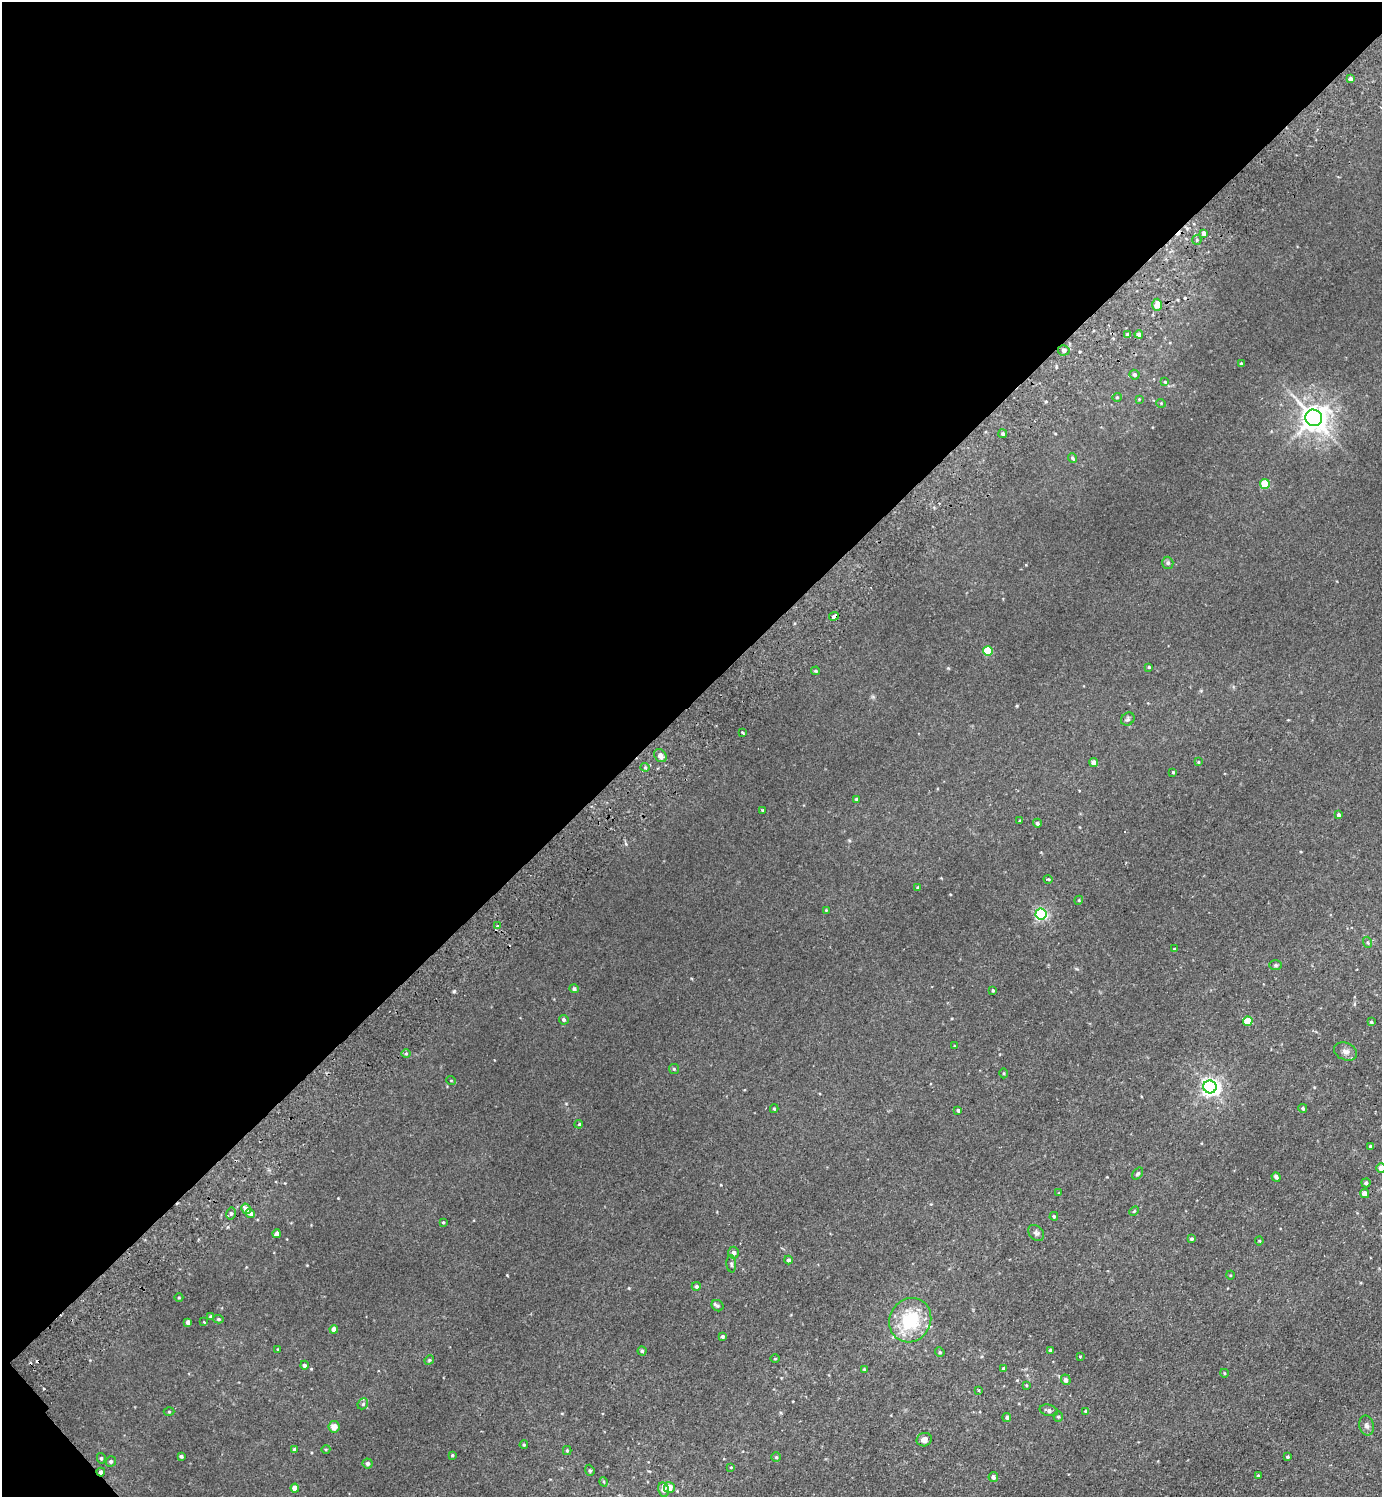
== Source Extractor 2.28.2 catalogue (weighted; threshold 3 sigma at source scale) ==
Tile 5 of 4 x 4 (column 1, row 2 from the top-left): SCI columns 203-1582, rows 3037-4531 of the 6066 x 6072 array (HDU 1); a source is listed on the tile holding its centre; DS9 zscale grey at full resolution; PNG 1384 x 1499 px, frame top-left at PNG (2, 2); each listed source drawn as its Kron ellipse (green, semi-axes under 4 px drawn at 4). Shown black and unused: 47% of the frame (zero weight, under 2 of 3 exposures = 3% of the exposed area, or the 3 px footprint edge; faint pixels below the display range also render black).
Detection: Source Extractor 2.28.2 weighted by HDU 2 'WHT'; one run over the whole footprint, this tile lists its part. Background 0.0275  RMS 0.011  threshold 0.0484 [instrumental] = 3 sigma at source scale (4.5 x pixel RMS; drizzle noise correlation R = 1.50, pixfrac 1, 0.05/0.05 arcsec/px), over >= 5 px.
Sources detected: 139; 6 cosmic-ray / hot-pixel residue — neither listed nor drawn; the other 133 listed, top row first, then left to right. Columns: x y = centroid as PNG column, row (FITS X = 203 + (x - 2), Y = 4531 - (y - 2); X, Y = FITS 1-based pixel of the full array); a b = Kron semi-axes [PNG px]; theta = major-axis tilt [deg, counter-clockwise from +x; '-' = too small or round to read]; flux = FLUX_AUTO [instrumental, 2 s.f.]
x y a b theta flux
1350 79 4 4 - 3.9
1204 233 4 3 - 4.1
1197 240 5 4 - 1.4
1157 305 6 5 - 12
1139 334 4 4 - 4.3
1127 335 3 3 - 2.2
1064 350 6 5 - 3.3
1241 364 3 3 - 1.3
1134 375 5 4 - 2.5
1165 382 4 4 - 1.3
1117 397 5 4 - 1.1
1139 399 4 4 - 0.88
1161 403 4 4 - 1.1
1314 418 8 8 - 1300
1003 434 4 4 - 2
1073 458 5 3 - 1.9
1265 484 5 5 - 34
1168 563 6 5 - 2.4
834 616 5 3 - 6.7
988 651 5 5 - 45
1149 667 4 3 - 1.1
816 671 4 3 - 1.3
1128 719 7 6 - 2.2
742 733 3 3 - 3.1
660 756 7 5 -52 5.5
1094 762 5 4 - 5.5
1198 762 4 3 - 1
645 767 4 4 - 1.3
1173 772 3 3 - 1.2
856 799 4 4 - 1.3
762 810 3 2 - 1.2
1338 815 4 3 - 2.7
1020 821 3 3 - 1.2
1037 823 4 4 - 2.5
1048 879 4 3 - 0.89
918 888 4 3 - 1.7
1079 900 4 3 - 0.95
826 910 3 3 - 0.76
1041 914 5 5 - 170
497 926 3 3 - 2.4
1368 942 6 4 -70 1.4
1174 949 3 3 - 1.2
1276 965 6 5 - 1.6
574 989 5 4 - 2.5
993 990 4 3 - 1.3
564 1020 5 4 - 2.1
1248 1021 5 4 - 31
1371 1022 3 3 - 1.5
954 1046 4 2 - 0.65
1345 1051 12 8 -23 5.2
406 1054 5 3 - 1.2
674 1069 5 5 - 1.6
1004 1073 5 3 - 1
451 1080 5 3 - 0.84
1210 1087 6 6 - 450
1303 1108 4 4 - 2.4
774 1109 4 4 - 1.1
958 1110 4 3 - 1.9
579 1124 4 3 - 0.96
1370 1146 3 3 - 1.2
1381 1168 5 5 - 6.8
1138 1174 6 4 52 2.1
1276 1177 5 3 - 2.3
1366 1183 4 4 - 2.5
1059 1193 3 3 - 0.76
1364 1194 4 4 - 6.7
246 1209 5 4 - 6.4
1134 1211 5 4 - 1.2
231 1213 6 5 - 2.4
250 1214 4 4 - 3.7
1054 1216 4 4 - 1.6
443 1222 4 3 - 1.2
1036 1233 9 6 -46 3
277 1234 4 4 - 5.8
1191 1239 4 4 - 2.1
1259 1241 4 4 - 1.1
733 1252 6 5 - 4.1
788 1260 4 4 - 2.9
731 1264 8 5 -85 2.1
1230 1275 4 3 - 0.84
696 1286 4 4 - 2.7
179 1297 4 3 - 0.93
717 1306 6 5 - 1.9
211 1316 4 4 - 1.7
218 1319 5 4 - 1.7
910 1320 23 20 61 58
188 1322 4 4 - 4.9
204 1322 3 2 - 0.8
334 1329 4 4 - 7.8
722 1336 4 3 - 2.3
278 1349 4 3 - 0.78
1050 1350 3 3 - 2
642 1351 4 4 - 1.7
940 1352 5 4 - 1.4
1080 1356 4 2 - 0.79
775 1358 4 3 - 0.9
429 1360 5 4 - 1.3
304 1365 4 4 - 2.8
1004 1368 4 4 - 1.7
864 1369 3 2 - 1.1
1224 1373 4 3 - 0.84
1066 1380 5 5 - 4.2
1026 1385 4 3 - 0.89
978 1390 3 2 - 1
363 1404 6 5 - 1.7
1049 1410 9 5 -14 3.7
1085 1411 4 4 - 1
169 1412 5 3 - 0.94
1058 1416 5 4 - 1.7
1007 1417 4 4 - 2
1366 1426 10 7 -77 3.5
334 1427 5 5 - 8.4
924 1440 7 6 - 4.5
524 1445 4 3 - 1.1
294 1449 4 3 - 1.9
326 1449 4 3 - 0.92
567 1450 4 4 - 1.4
452 1455 4 3 - 1.2
181 1456 4 3 - 2
776 1457 5 5 - 1.5
1288 1457 3 3 - 1.5
101 1458 5 4 - 1.6
111 1461 5 5 - 2.2
367 1463 5 5 - 2.9
731 1467 4 3 - 0.8
590 1470 6 4 -69 1.4
101 1472 4 3 - 3.4
1258 1475 3 2 - 0.82
993 1477 5 4 - 2.4
604 1482 5 3 - 1.1
669 1487 5 5 - 12
295 1488 4 4 - 9.3
664 1490 7 5 -77 6.8
Overlapping masked pixels (flux is a lower limit): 2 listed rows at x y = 834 616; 101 1472
Isophote crosses this tile's border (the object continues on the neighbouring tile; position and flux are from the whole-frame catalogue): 1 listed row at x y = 1381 1168
Unlisted compact peaks at least as high as the median listed source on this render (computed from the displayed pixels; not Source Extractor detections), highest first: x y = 454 991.